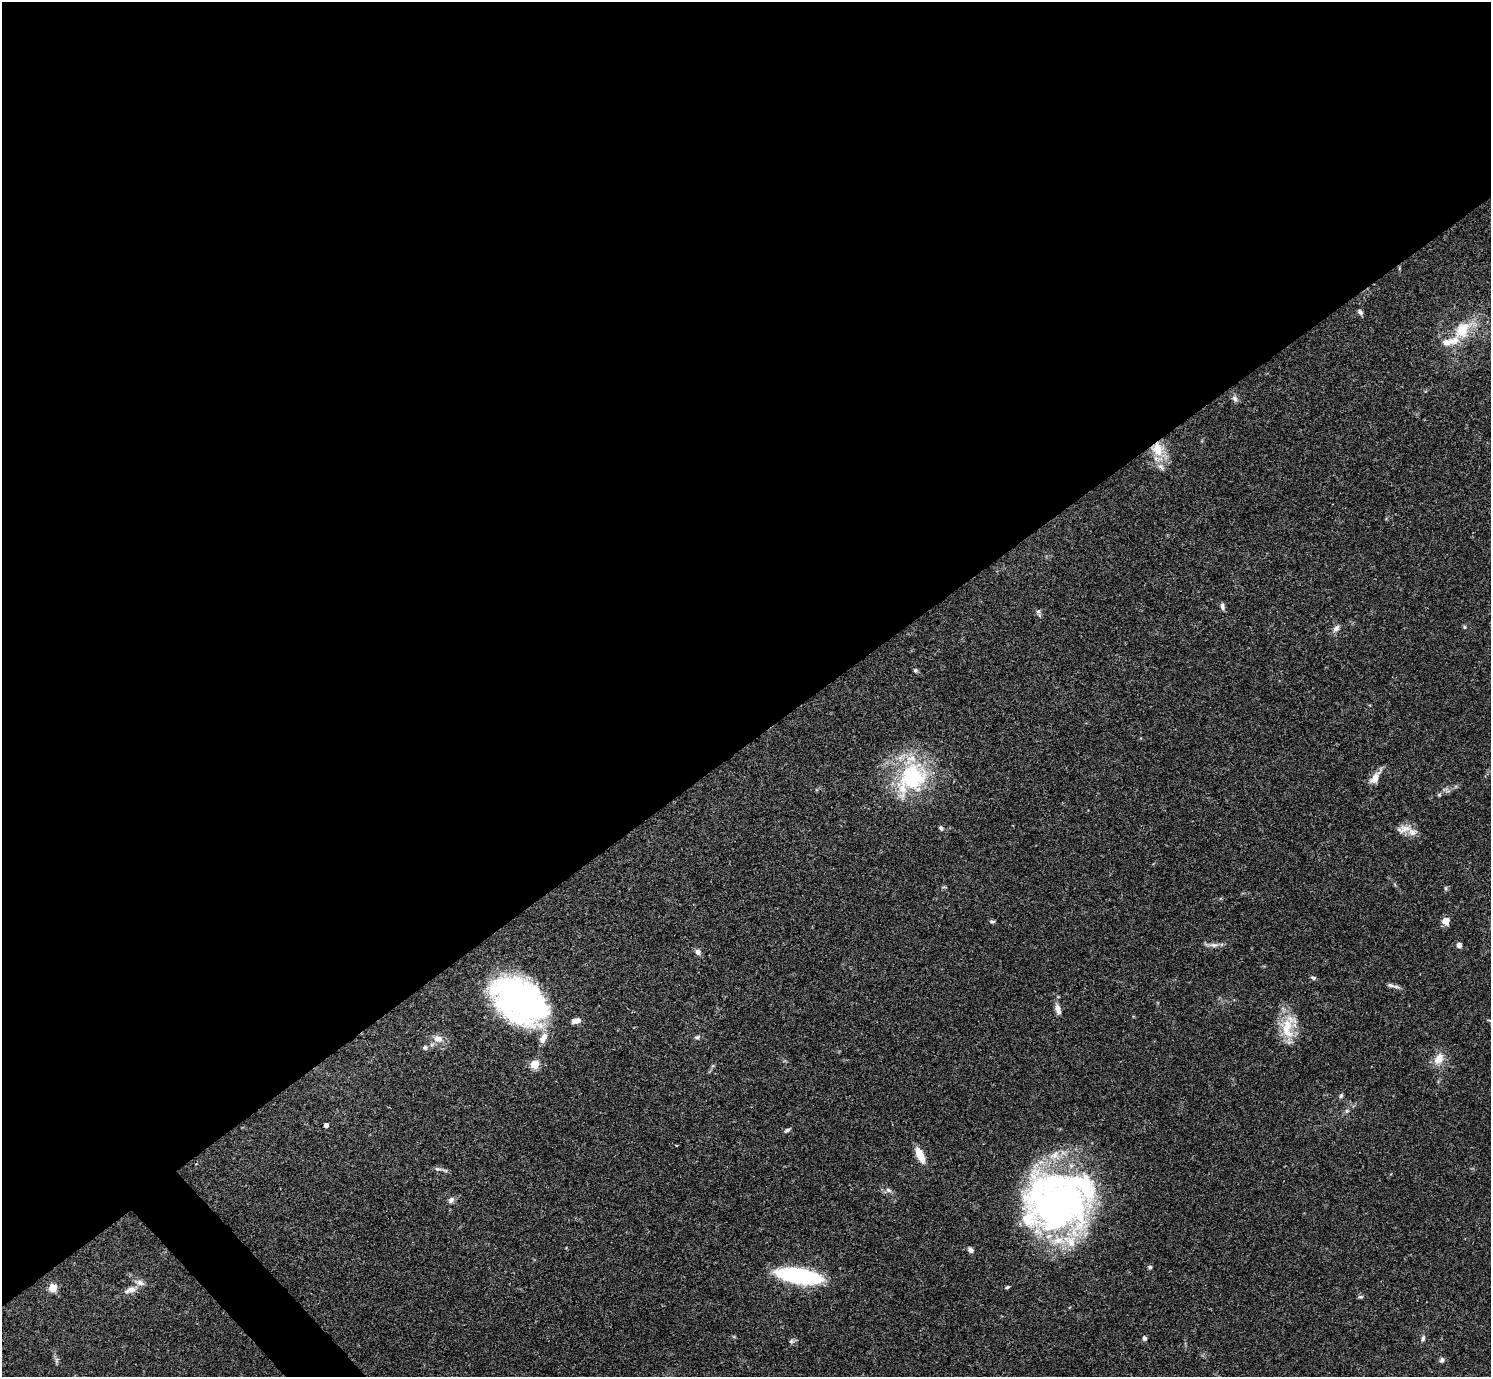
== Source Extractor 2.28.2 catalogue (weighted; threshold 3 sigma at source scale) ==
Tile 2 of 4 x 4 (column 2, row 1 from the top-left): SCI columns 1491-2979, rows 4285-5659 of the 5961 x 5958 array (HDU 1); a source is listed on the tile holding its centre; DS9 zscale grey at full resolution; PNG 1493 x 1379 px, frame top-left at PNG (2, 2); no overlay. Shown black and unused: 55% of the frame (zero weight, under 3 of 4 exposures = <1% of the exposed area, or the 3 px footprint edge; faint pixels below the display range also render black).
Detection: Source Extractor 2.28.2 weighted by HDU 2 'WHT'; one run over the whole footprint, this tile lists its part. Background 0.0408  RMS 0.0026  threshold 0.0118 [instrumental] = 3 sigma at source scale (4.5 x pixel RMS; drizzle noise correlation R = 1.50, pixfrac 1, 0.05/0.05 arcsec/px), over >= 5 px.
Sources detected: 64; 12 inside a brighter listed object's ellipse — not listed separately; the other 52 listed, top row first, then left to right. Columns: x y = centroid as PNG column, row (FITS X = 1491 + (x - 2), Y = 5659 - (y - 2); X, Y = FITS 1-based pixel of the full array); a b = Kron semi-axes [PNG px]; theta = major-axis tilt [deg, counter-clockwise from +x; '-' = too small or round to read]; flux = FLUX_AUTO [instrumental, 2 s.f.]
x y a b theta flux
1360 312 8 5 -47 0.64
1462 331 20 18 69 7.2
1446 342 11 9 -8 1.8
1235 399 9 6 -58 0.88
1157 449 21 16 -67 6.7
1222 606 10 5 -77 0.73
1038 611 6 5 - 0.49
1464 627 6 4 -90 0.32
1336 628 10 7 47 1.1
915 670 5 5 - 0.48
912 777 43 36 51 26
1375 778 18 7 56 2.9
1439 795 6 4 0 0.37
941 828 6 5 - 0.57
1404 829 23 11 11 2.9
1446 921 5 5 - 4.9
992 922 8 4 -3 0.44
1214 945 13 6 -1 1.3
1459 945 7 6 - 1
698 952 8 7 - 0.95
1313 978 7 5 -24 0.57
1391 985 13 5 -11 0.93
520 1000 51 33 -36 94
1058 1009 13 7 -66 1.5
576 1021 10 6 12 1.5
1288 1027 36 18 77 7.9
697 1037 7 5 8 0.63
438 1039 14 10 -18 2.1
425 1047 6 6 - 0.53
1439 1059 17 12 59 3.2
534 1064 5 5 - 12
1341 1096 7 5 63 0.48
1347 1111 6 5 - 0.54
326 1125 4 4 - 1.1
787 1130 8 4 28 0.55
920 1155 19 7 -65 3.7
438 1169 12 5 -5 0.86
888 1190 9 5 -27 0.8
451 1200 9 7 51 0.91
1057 1204 75 56 7 110
970 1250 8 5 -46 0.85
1150 1267 5 4 - 0.48
799 1276 32 10 -10 54
1007 1287 7 4 25 0.38
53 1288 5 5 - 9.3
130 1290 18 8 20 2.1
1360 1297 7 4 5 0.44
1144 1338 6 5 - 0.54
1423 1338 9 5 70 0.71
791 1341 7 6 - 0.56
57 1360 7 5 89 0.56
1442 1360 7 6 - 0.76
Overlapping masked pixels (flux is a lower limit): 2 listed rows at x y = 1157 449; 1375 778